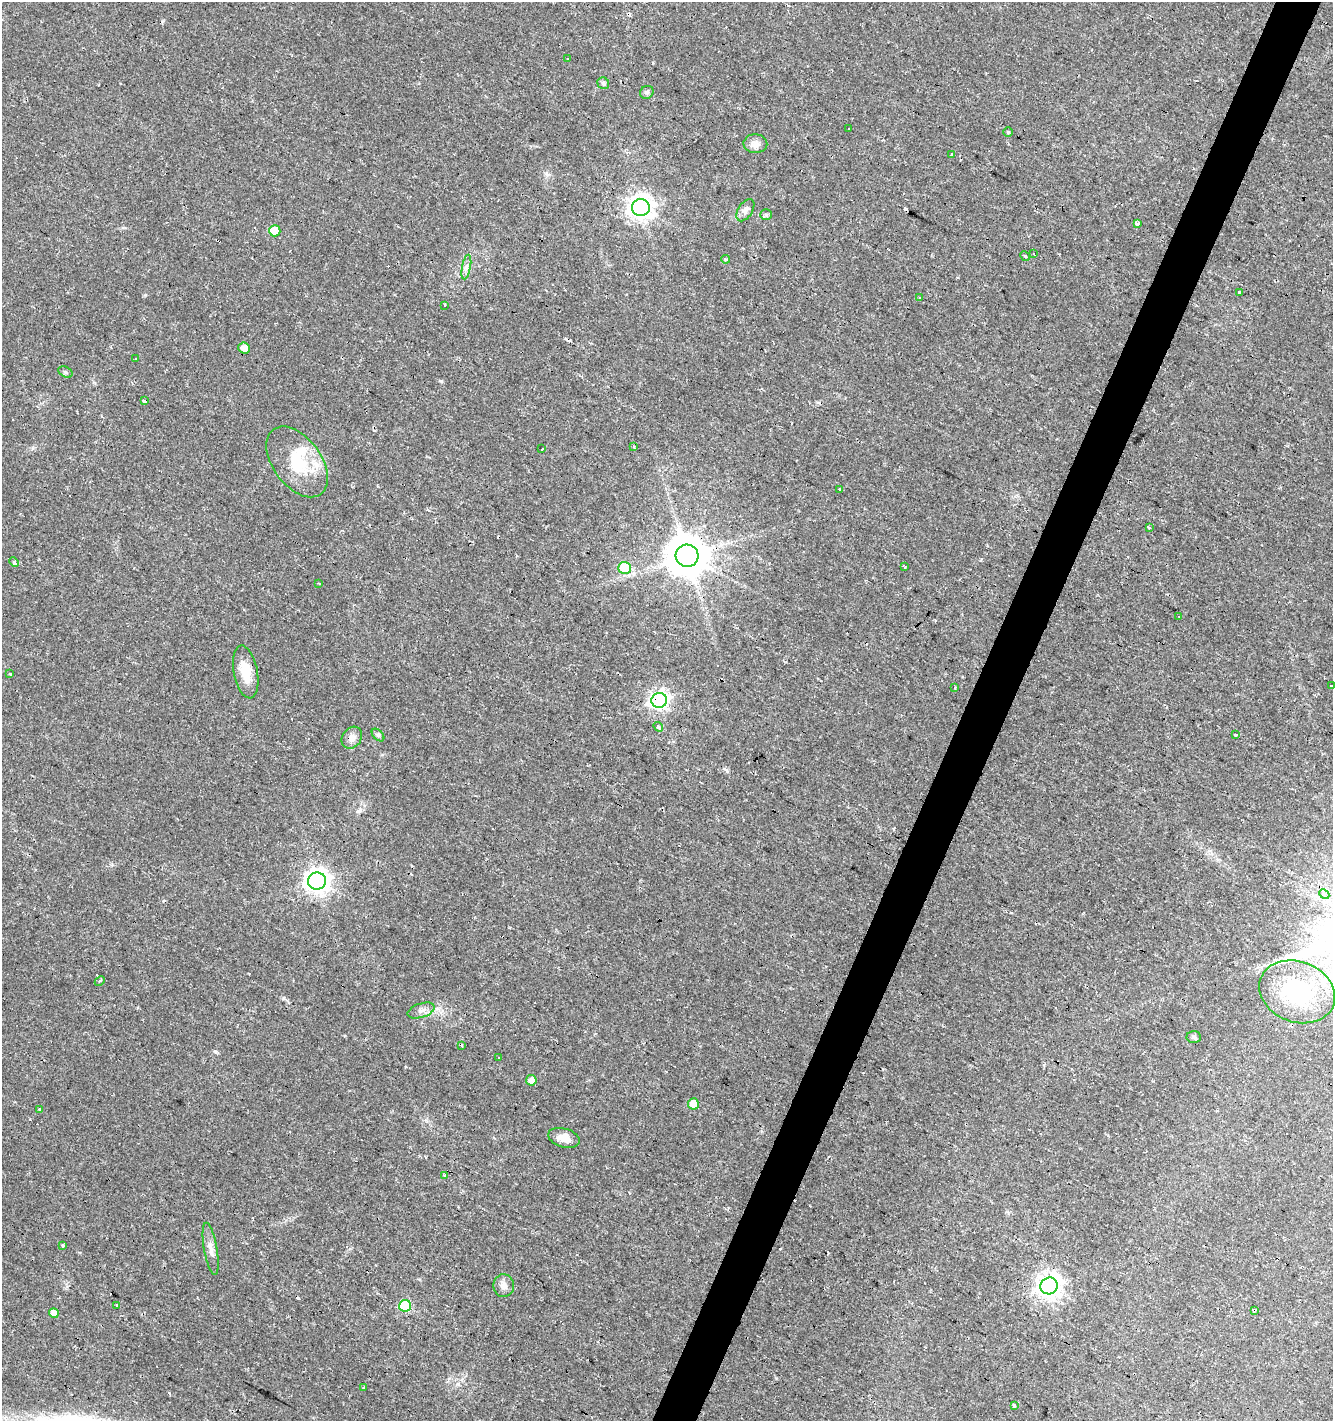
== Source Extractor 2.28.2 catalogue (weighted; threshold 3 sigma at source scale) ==
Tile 10 of 4 x 4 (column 2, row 3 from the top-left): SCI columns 1597-2927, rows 1419-2837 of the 5786 x 5675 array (HDU 1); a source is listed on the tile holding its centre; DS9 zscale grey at full resolution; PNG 1335 x 1423 px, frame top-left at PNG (2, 2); each listed source drawn as its Kron ellipse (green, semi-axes under 4 px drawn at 4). Shown black and unused: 3% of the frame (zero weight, under 2 of 3 exposures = <1% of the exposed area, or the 3 px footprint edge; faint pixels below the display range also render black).
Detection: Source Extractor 2.28.2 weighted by HDU 2 'WHT'; one run over the whole footprint, this tile lists its part. Background 0.0182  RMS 0.0035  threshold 0.0157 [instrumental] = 3 sigma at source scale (4.5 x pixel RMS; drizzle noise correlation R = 1.50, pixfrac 1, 0.0396/0.0396 arcsec/px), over >= 5 px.
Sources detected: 95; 1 inside a brighter object's white glare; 26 cosmic-ray / hot-pixel residue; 1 long thin detection or spike segment (spike, bleed or trail) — neither listed nor drawn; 1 inside a brighter listed object's ellipse — not listed separately; the other 66 listed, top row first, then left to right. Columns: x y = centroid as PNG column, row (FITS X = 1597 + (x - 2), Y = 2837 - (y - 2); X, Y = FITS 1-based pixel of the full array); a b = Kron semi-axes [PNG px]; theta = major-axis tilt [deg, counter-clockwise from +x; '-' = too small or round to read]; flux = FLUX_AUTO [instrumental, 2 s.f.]
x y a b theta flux
567 59 3 3 - 0.86
603 83 6 5 - 0.78
647 92 7 6 - 0.79
848 129 3 2 - 0.66
1008 132 4 4 - 0.41
755 144 12 9 -2 2.2
952 154 3 3 - 1.6
641 208 9 8 - 270
745 210 12 7 58 1.8
766 215 6 5 - 0.62
1137 224 3 3 - 5.1
275 231 6 5 - 9.4
1034 254 4 2 - 0.63
1025 256 5 4 - 0.46
725 259 4 4 - 1.5
466 267 12 4 79 1.4
1239 293 3 3 - 3.5
920 298 4 3 - 3.1
444 305 3 2 - 0.5
244 348 6 5 - 2.4
136 359 3 3 - 1.6
65 372 7 5 -28 0.63
145 401 4 3 - 6.8
634 447 3 3 - 1.3
542 449 3 2 - 0.49
297 462 40 24 -54 17
840 490 3 3 - 0.48
1150 527 3 3 - 1.8
687 556 11 11 - 1100
14 562 5 4 - 0.97
905 567 4 3 - 0.39
625 568 6 6 - 17
319 583 3 2 - 0.43
1179 616 3 2 - 0.32
246 672 27 12 -79 7.3
10 674 3 3 - 0.52
1332 686 3 3 - 0.61
955 687 3 2 - 0.28
659 700 8 7 - 140
658 727 5 4 - 0.71
378 735 7 4 -44 0.67
1235 735 3 3 - 1.5
352 738 12 9 52 2.4
317 881 9 8 - 270
1324 894 5 4 - 3.5
100 981 6 3 44 0.45
1297 992 39 30 -20 37
421 1010 14 7 18 1.9
1194 1037 7 6 - 0.76
462 1045 3 3 - 0.29
499 1057 3 3 - 2.2
531 1080 5 5 - 2.5
693 1104 5 5 - 5
39 1109 3 3 - 0.82
564 1138 16 9 -16 3.5
444 1175 4 2 - 0.31
63 1245 4 3 - 1.1
211 1249 26 6 -80 2.7
504 1286 11 10 - 2
1049 1286 9 8 - 290
117 1305 3 2 - 0.7
405 1306 6 6 - 24
1254 1310 4 3 - 0.61
54 1313 5 4 - 2.8
363 1388 3 3 - 0.3
1014 1406 3 3 - 3.2
Overlapping masked pixels (flux is a lower limit): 3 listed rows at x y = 687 556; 659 700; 1254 1310
Isophote crosses this tile's border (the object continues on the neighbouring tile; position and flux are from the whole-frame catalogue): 2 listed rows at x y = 1332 686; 1324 894
Unlisted compact peaks at least as high as the median listed source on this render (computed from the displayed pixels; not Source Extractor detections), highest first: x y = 145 295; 33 448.